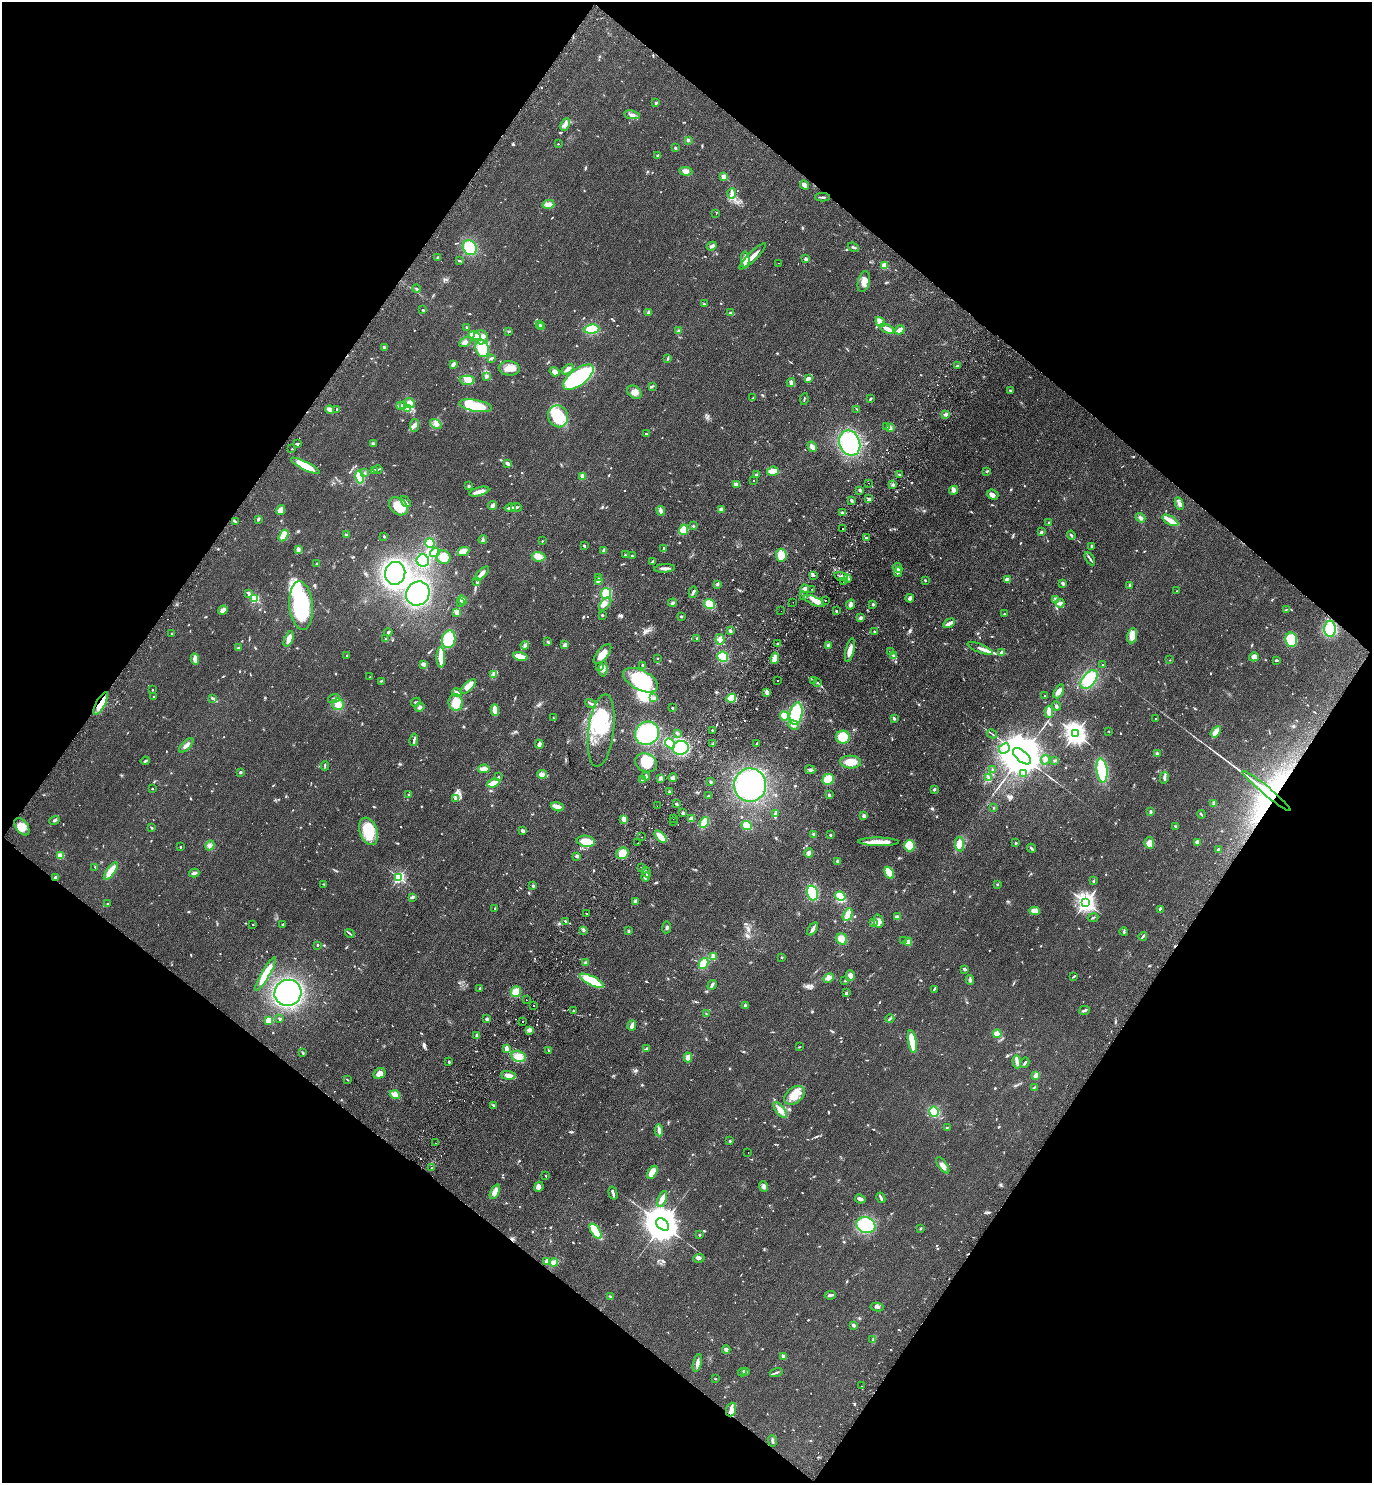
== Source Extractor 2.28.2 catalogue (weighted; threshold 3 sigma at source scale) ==
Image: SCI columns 204-5681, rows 38-5958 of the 6024 x 5996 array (HDU 1 of 3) = the unmasked area's bounding box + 8 px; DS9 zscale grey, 4 x 4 block average (1 PNG px = mean of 4 x 4 image px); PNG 1374 x 1485 px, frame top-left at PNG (2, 2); each listed source drawn as its Kron ellipse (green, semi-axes under 4 px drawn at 4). Shown black and unused: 49% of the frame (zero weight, under 2 of 3 exposures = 3% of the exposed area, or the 3 px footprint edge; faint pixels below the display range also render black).
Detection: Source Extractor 2.28.2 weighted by HDU 2 'WHT'. Background 0.0588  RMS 0.0079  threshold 0.0354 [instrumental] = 3 sigma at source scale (4.5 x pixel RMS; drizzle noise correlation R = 1.50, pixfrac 1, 0.05/0.05 arcsec/px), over >= 5 px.
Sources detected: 1067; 6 too faint to see at this stretch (4 x 4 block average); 14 inside a brighter object's white glare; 12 cosmic-ray / hot-pixel residue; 1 long thin detection or spike segment (spike, bleed or trail) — neither listed nor drawn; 19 coinciding with a brighter row at this scale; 67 inside a brighter listed object's ellipse — not listed separately; of the other 948, all 500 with FLUX_AUTO >= 3.41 (the completeness limit of this list) listed and drawn (448 fainter detections not listed), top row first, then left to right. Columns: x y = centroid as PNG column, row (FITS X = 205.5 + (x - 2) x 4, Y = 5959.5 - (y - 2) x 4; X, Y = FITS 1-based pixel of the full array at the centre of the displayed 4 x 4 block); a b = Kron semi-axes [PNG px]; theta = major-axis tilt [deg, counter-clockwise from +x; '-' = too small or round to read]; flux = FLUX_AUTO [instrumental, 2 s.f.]
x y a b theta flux
656 103 2 2 - 8.6
632 115 8 3 -9 14
565 124 6 4 65 19
688 140 3 3 - 6.4
558 144 2 2 - 5.8
675 148 2 2 - 25
657 155 2 2 - 4.5
686 171 7 4 -5 20
724 177 2 2 - 180
805 185 5 3 - 28
732 193 5 3 - 11
822 197 7 2 1 8.7
548 204 6 4 14 25
716 213 2 2 - 6.7
712 246 5 3 - 9.5
853 247 6 2 -24 7.6
470 248 8 6 -58 150
752 256 18 3 44 41
438 257 3 2 - 7.4
806 259 2 2 - 53
459 260 4 2 - 4.4
745 260 8 3 89 48
778 263 2 2 - 5.4
884 266 2 2 - 180
864 282 11 6 76 34
416 289 4 2 - 7
704 304 3 2 - 4.6
423 310 3 2 - 5.8
649 312 4 3 - 10
731 312 3 2 - 5.8
880 322 5 3 - 71
539 325 3 2 - 5.8
541 326 4 2 - 12
466 327 3 2 - 3.7
591 329 8 4 5 100
887 329 7 3 -27 35
900 330 5 2 - 42
509 331 2 2 - 5.6
679 331 3 2 - 5.1
474 336 6 2 -16 70
481 337 7 7 - 36
465 342 7 4 30 17
384 347 3 3 - 5
482 348 9 6 -72 110
491 358 3 2 - 13
668 359 3 2 - 4.3
453 364 4 2 - 13
957 366 2 2 - 32
509 368 10 7 -4 43
568 369 7 3 36 17
555 372 5 3 - 20
486 376 3 2 - 10
578 377 18 8 37 430
808 378 3 2 - 20
467 380 7 4 -3 23
791 382 4 3 - 14
652 386 3 2 - 4.8
1010 391 2 2 - 6.8
634 392 8 5 -35 27
753 398 4 2 - 4.2
804 399 6 2 81 4
870 399 4 2 - 4.9
410 403 6 4 -28 25
401 406 3 2 - 8.4
404 406 4 2 - 7.7
475 406 16 5 -10 140
330 409 4 2 - 29
408 409 4 3 - 13
857 409 4 2 - 3.6
337 410 3 2 - 3.9
946 414 3 3 - 8.1
558 416 11 10 - 170
436 424 6 4 -37 18
415 425 6 3 83 15
886 426 2 2 - 3.5
890 427 4 4 - 11
646 434 3 2 - 8.5
850 443 13 10 -68 420
297 444 4 2 - 5.7
373 444 3 3 - 5.9
812 447 5 3 - 18
292 449 2 2 - 8.4
508 464 3 2 - 20
305 466 16 3 -27 120
378 469 4 2 - 4.6
374 470 3 2 - 11
773 471 6 4 6 38
986 471 4 2 - 3.4
365 473 3 2 - 3.7
756 474 3 2 - 4
900 475 3 2 - 4.7
583 476 2 2 - 110
359 477 7 4 -79 98
754 480 2 2 - 3.7
868 483 2 2 - 3.6
736 484 4 2 - 22
893 485 3 2 - 6.5
469 486 3 2 - 4.6
860 490 2 2 - 9.2
954 490 4 4 - 16
479 492 10 3 15 39
993 495 6 5 - 20
868 499 3 2 - 5.1
851 500 3 2 - 5.3
406 502 6 2 -53 6.5
1179 504 6 4 -68 15
398 506 10 8 -42 110
493 506 4 3 - 15
516 507 5 3 - 10
510 508 6 3 8 11
721 509 3 3 - 13
281 510 5 3 - 38
661 511 5 3 - 16
842 513 4 2 - 5.8
1140 518 5 3 - 12
258 519 3 2 - 7.1
1170 520 9 3 -30 58
235 522 3 2 - 4.1
1049 523 2 2 - 20
693 526 2 2 - 5
842 528 2 2 - 4.8
684 530 5 4 - 34
1041 532 3 2 - 7.1
346 535 2 2 - 41
1071 535 4 2 - 7.5
283 536 6 3 57 55
384 536 2 2 - 5.3
866 538 2 2 - 21
483 540 4 2 - 7.8
542 541 2 2 - 3.4
430 543 5 4 - 56
584 546 3 3 - 4.8
1092 546 3 2 - 8.3
664 549 3 2 - 7.6
298 550 4 2 - 23
604 550 3 3 - 7.3
435 552 5 4 - 28
463 552 6 3 27 42
625 555 2 2 - 4.6
781 555 6 5 - 63
632 556 3 2 - 5.8
443 557 7 6 - 61
538 557 7 5 -6 43
1090 559 7 2 -58 9.3
423 561 6 6 - 98
652 561 3 2 - 4.4
316 563 2 2 - 3.5
665 568 10 2 3 19
898 568 5 2 - 14
898 572 5 3 - 10
395 573 11 10 - 870
482 573 9 3 45 21
813 576 4 2 - 5.2
841 577 7 4 -16 19
599 578 4 2 - 3.5
848 579 4 3 - 9.2
925 580 2 2 - 4
1007 580 4 3 - 19
476 581 2 2 - 4.9
599 581 4 2 - 7.1
843 582 2 2 - 6.7
1063 583 4 3 - 8.9
717 584 3 3 - 6.3
1130 585 3 2 - 5.7
805 588 4 3 - 16
812 589 2 2 - 5.1
1177 591 2 2 - 3.6
693 592 6 2 77 6.9
249 594 4 3 - 7.7
418 594 12 11 - 380
606 594 5 5 - 85
804 596 4 2 - 12
255 598 2 2 - 420
910 598 4 2 - 18
1055 599 4 3 - 6.5
462 600 5 3 - 20
825 600 2 2 - 4.1
814 601 11 3 -25 30
793 602 2 2 - 5
460 603 3 2 - 4.3
672 603 4 3 - 12
1060 603 4 2 - 11
605 604 8 4 49 20
709 604 5 5 - 89
873 604 3 2 - 6.2
850 605 5 3 - 16
301 606 24 12 -84 420
223 610 5 3 - 21
1286 610 3 2 - 3.5
781 611 2 2 - 6.2
836 611 2 2 - 13
457 612 4 3 - 25
1005 614 3 2 - 5.2
602 615 3 2 - 3.8
681 616 3 2 - 4.5
861 618 4 3 - 9.2
949 623 6 2 28 29
1330 629 8 5 89 110
730 631 3 3 - 7.6
388 632 4 2 - 6.6
874 632 2 2 - 3.9
172 634 3 2 - 4.4
1132 636 8 5 81 45
697 638 3 2 - 4.1
289 639 8 3 69 29
385 639 4 2 - 3.6
449 639 9 6 80 170
720 639 5 4 - 26
1291 640 7 6 - 110
548 642 3 2 - 6.9
777 644 2 2 - 3.9
525 645 4 3 - 8.9
565 645 3 3 - 15
828 645 3 3 - 7.3
239 648 3 2 - 13
980 648 13 3 -22 17
850 650 12 3 76 34
890 651 3 2 - 4.7
1002 653 3 2 - 21
602 654 12 5 49 48
893 655 3 2 - 4.4
347 656 2 2 - 3.5
520 656 7 3 -11 62
441 657 10 3 -88 99
723 657 5 5 - 90
1254 657 5 4 - 22
658 658 2 2 - 8.8
775 658 5 3 - 41
195 659 6 3 -85 31
1170 660 2 2 - 6.1
1276 660 3 2 - 5.7
424 664 3 2 - 27
643 665 3 2 - 4.7
1103 665 2 2 - 12
600 667 3 3 - 6
603 669 7 3 89 18
493 675 4 2 - 8.3
370 677 2 2 - 6.1
1089 679 11 6 51 210
641 680 19 10 -27 300
777 680 2 2 - 28
381 681 3 2 - 3.8
814 681 3 2 - 5.2
817 682 2 2 - 4
468 687 10 4 44 55
152 690 2 2 - 3.8
1059 691 7 4 61 20
767 692 4 2 - 23
457 693 5 3 - 15
1045 696 2 2 - 4.3
153 697 2 2 - 4.4
212 698 3 2 - 5.7
334 698 6 2 19 7.3
654 698 3 3 - 9
731 698 5 4 - 70
416 702 5 2 - 7.6
101 703 12 4 62 92
456 703 8 7 - 67
338 704 6 6 - 33
591 704 5 2 - 13
1056 706 5 3 - 8.2
420 707 5 3 - 11
672 708 2 2 - 16
495 710 6 3 -87 53
1049 712 6 2 -90 39
796 714 11 6 79 220
784 716 5 3 - 79
553 718 2 2 - 4.1
894 718 2 2 - 17
1155 719 2 2 - 3.6
793 725 5 4 - 22
712 730 2 2 - 4.2
601 731 36 12 83 170
1109 731 2 2 - 5.8
1216 732 6 3 54 37
647 733 12 11 - 340
677 733 3 2 - 4.3
992 734 5 2 - 5.1
1076 734 3 3 - 3500
843 737 6 6 - 96
414 740 6 3 83 10
757 743 3 2 - 4.6
539 744 4 3 - 13
670 744 5 4 - 47
713 744 2 2 - 3.7
186 745 9 3 46 17
681 748 8 7 - 210
1004 748 6 4 44 22
1157 753 3 3 - 5.9
1022 756 11 5 -40 39000
1045 760 5 3 - 14
145 761 4 2 - 8
1055 761 3 2 - 4.1
850 762 10 6 -2 58
646 763 11 9 -24 92
325 766 4 2 - 4.7
484 769 5 3 - 36
810 770 5 3 - 8.4
993 770 3 2 - 4.8
1102 770 12 5 -83 180
240 772 2 2 - 13
542 774 5 4 - 17
1024 774 3 2 - 4.9
646 776 4 2 - 7
498 777 4 2 - 4
660 778 4 3 - 10
673 778 4 3 - 16
989 778 3 2 - 4.9
1164 778 6 3 78 11
642 779 4 2 - 5.7
828 779 6 5 - 78
711 782 4 2 - 5.5
493 783 6 2 19 86
750 785 17 16 - 500
152 789 2 2 - 4
934 789 3 2 - 5.5
1267 791 31 4 -40 150
670 792 2 2 - 43
409 794 2 2 - 17
829 795 3 3 - 5.6
708 796 3 2 - 5.6
455 799 4 2 - 6
1214 803 4 3 - 9.1
676 804 3 2 - 4.2
657 806 2 2 - 11
557 807 6 2 -19 54
994 808 2 2 - 17
1151 811 3 2 - 7
683 813 2 2 - 12
775 814 3 2 - 6.5
1201 814 4 2 - 4.3
864 816 2 2 - 68
624 819 4 3 - 33
673 819 2 2 - 7.7
691 819 4 3 - 26
54 820 5 2 - 10
674 821 2 2 - 12
704 822 6 3 61 56
747 826 5 4 - 48
22 827 10 6 -53 57
1176 827 3 3 - 5.9
152 828 2 2 - 4.4
369 831 14 8 -72 130
523 831 4 3 - 11
813 834 2 2 - 11
831 835 2 2 - 24
641 837 2 2 - 5.7
661 837 7 4 -47 50
586 841 9 5 -9 82
879 842 20 3 -1 48
1197 842 3 3 - 13
638 843 2 2 - 3.5
1016 843 2 2 - 23
1149 843 6 4 -82 35
959 844 7 4 -82 26
210 845 5 3 - 9.9
909 846 5 5 - 83
180 847 2 2 - 12
1032 848 5 2 - 7.5
1218 849 2 2 - 13
622 853 6 5 - 50
809 853 5 4 - 13
60 856 2 2 - 210
577 856 4 2 - 10
838 861 3 3 - 6
95 867 3 2 - 3.4
642 867 2 2 - 3.7
111 871 10 4 55 71
646 872 5 3 - 12
194 873 5 3 - 14
889 873 6 4 -62 80
55 877 3 2 - 8.6
399 877 2 2 - 780
646 877 4 3 - 16
1094 881 4 2 - 5.2
324 884 3 2 - 5.2
997 884 3 2 - 3.6
533 886 2 2 - 36
812 893 7 5 -73 120
840 896 5 3 - 75
412 897 4 2 - 9.2
635 901 3 3 - 7.3
1086 902 3 3 - 2400
108 904 3 2 - 4.1
495 908 2 2 - 4.6
1160 909 3 2 - 3.9
1034 911 5 3 - 41
587 913 2 2 - 4.7
848 915 7 2 63 80
897 917 4 2 - 21
1093 918 5 2 - 4.6
879 921 7 4 -76 26
566 922 3 2 - 11
873 922 3 2 - 5.1
253 924 2 2 - 5.6
283 924 2 2 - 4.1
667 927 6 3 84 10
813 929 7 3 55 15
584 930 4 3 - 6.6
629 931 2 2 - 13
1124 932 4 3 - 5.8
350 933 5 2 - 6.4
1143 936 4 2 - 6.8
842 939 6 5 - 53
903 941 3 2 - 3.8
908 942 4 3 - 28
317 945 2 2 - 15
714 957 4 2 - 33
782 957 2 2 - 21
586 963 4 3 - 8.2
704 963 6 4 61 70
965 969 4 2 - 7.8
266 974 19 3 60 120
850 976 5 4 - 18
1073 977 4 2 - 3.8
829 978 5 4 - 17
970 980 5 3 - 9
592 981 13 4 -26 250
845 981 3 2 - 4.1
712 985 5 2 - 12
480 988 3 2 - 4
934 989 3 2 - 6.3
516 992 5 5 - 51
288 993 13 13 - 840
846 993 3 2 - 4.6
526 1000 2 2 - 8.6
745 1005 3 3 - 6.3
534 1006 2 2 - 6
1084 1010 5 2 - 8.5
574 1011 3 2 - 5
706 1014 3 2 - 3.7
280 1019 3 2 - 4.6
487 1019 2 2 - 63
890 1019 4 2 - 5.6
269 1020 4 3 - 54
522 1021 2 2 - 13
632 1026 5 3 - 19
530 1031 3 3 - 11
997 1034 4 3 - 56
477 1036 3 2 - 27
912 1041 11 3 -81 130
799 1047 3 2 - 3.4
506 1048 4 3 - 11
647 1049 2 2 - 5
549 1051 3 2 - 4
303 1053 3 2 - 5.5
519 1056 7 5 -14 44
688 1058 5 3 - 26
1017 1061 7 4 -87 15
449 1062 3 2 - 5.8
1025 1063 5 2 - 8.7
379 1073 6 5 - 33
508 1075 7 3 -6 36
1036 1075 3 3 - 17
347 1080 3 2 - 3.7
1034 1087 3 2 - 3.6
395 1095 5 4 - 34
794 1095 12 7 38 70
493 1105 4 2 - 5.1
780 1110 9 4 -51 33
934 1112 5 5 - 58
947 1127 2 2 - 3.9
659 1130 6 3 -86 16
730 1141 3 2 - 3.7
436 1143 2 2 - 6.4
748 1152 2 2 - 5.5
943 1165 9 4 -54 24
432 1168 3 2 - 3.9
652 1172 7 4 59 77
546 1176 3 2 - 3.6
764 1186 5 4 - 15
539 1187 5 4 - 18
495 1192 8 4 64 34
613 1193 7 2 -75 15
881 1198 5 2 - 14
662 1199 8 3 70 33
860 1199 5 3 - 12
663 1224 7 5 -43 18000
866 1225 9 8 - 180
921 1228 3 2 - 3.9
596 1231 8 3 -56 200
700 1235 2 2 - 5.2
699 1258 5 2 - 6.9
546 1261 2 2 - 34
554 1263 4 3 - 35
830 1295 6 2 8 15
611 1297 4 2 - 3.9
877 1307 6 3 -8 10
854 1325 3 3 - 8
873 1339 4 2 - 4.4
726 1350 4 3 - 11
783 1356 3 2 - 11
697 1363 9 3 75 20
745 1371 3 2 - 5.4
742 1372 4 2 - 5
776 1372 6 2 17 6.9
716 1379 2 2 - 4
862 1386 2 2 - 4.7
731 1410 7 5 70 22
772 1441 6 2 -84 11
Overlapping masked pixels (flux is a lower limit): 3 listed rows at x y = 101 703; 1267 791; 55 877
Diffuse or blended objects may show on this block-average render without a row.